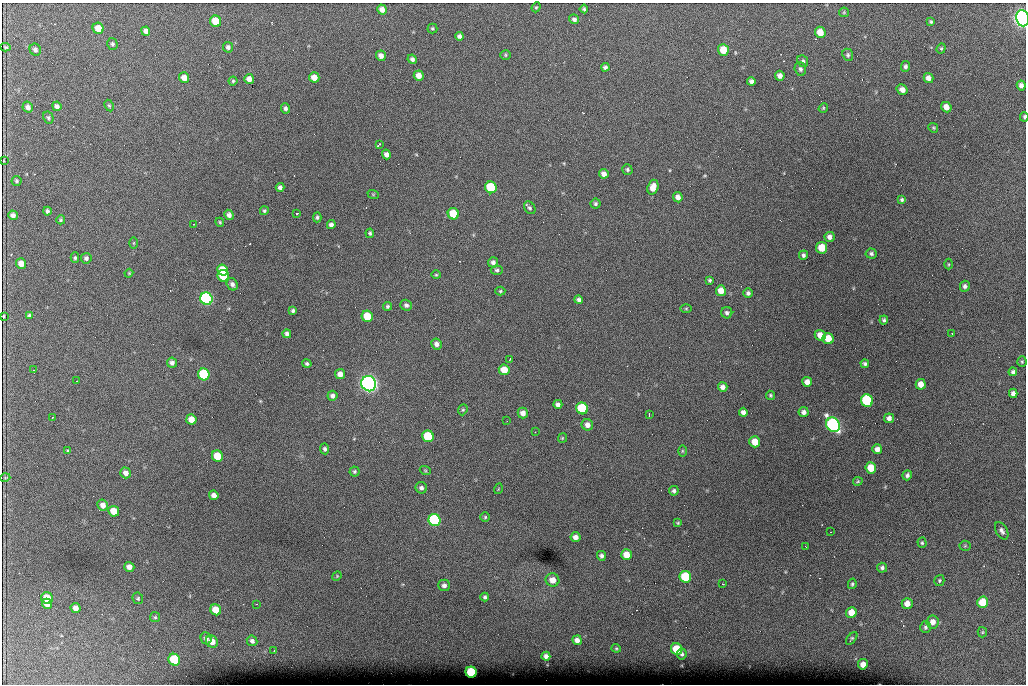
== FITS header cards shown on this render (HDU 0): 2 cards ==
NAXIS1  =                 1024 /fastest changing axis
NAXIS2  =                  682 /next to fastest changing axis

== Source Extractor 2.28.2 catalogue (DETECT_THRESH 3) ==
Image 1024 x 682 px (HDU 0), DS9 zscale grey, 1 PNG px = 1 image px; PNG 1028 x 686 px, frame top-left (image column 1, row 682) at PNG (2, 3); each listed source drawn as its Kron ellipse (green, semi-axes under 4 px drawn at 4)
Background 3700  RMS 40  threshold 120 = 3 sigma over >= 5 px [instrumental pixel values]
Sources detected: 210; all 210 listed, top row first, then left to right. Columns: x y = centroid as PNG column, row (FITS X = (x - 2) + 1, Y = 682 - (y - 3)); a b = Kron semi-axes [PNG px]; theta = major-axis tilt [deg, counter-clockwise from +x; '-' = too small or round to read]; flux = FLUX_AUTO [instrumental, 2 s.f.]
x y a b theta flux
536 7 5 4 - 2.9e+03
382 9 5 4 - 1.5e+04
584 9 4 4 - 4.4e+03
844 12 5 4 - 3.2e+03
1023 18 8 6 -81 1.7e+06
574 19 5 4 - 7.6e+03
216 21 6 5 - 5.9e+04
931 22 4 4 - 3.8e+03
98 28 5 5 - 3.5e+04
432 28 5 5 - 4.1e+03
146 31 5 4 - 1.0e+04
820 32 6 5 - 3.1e+04
459 36 4 4 - 7.8e+03
112 44 6 5 - 5.6e+03
6 47 5 4 - 3.3e+03
228 47 5 5 - 7.4e+03
941 48 5 4 - 3.4e+03
35 50 6 5 - 7.7e+03
723 50 6 5 - 4.4e+04
506 55 5 4 - 3.3e+03
848 55 6 5 - 5.2e+03
381 56 5 4 - 1.3e+04
412 59 5 4 - 7.2e+03
803 61 6 5 - 5.6e+03
905 66 5 4 - 6.2e+03
605 67 4 4 - 6.6e+03
800 69 7 5 -74 7.5e+03
419 76 5 5 - 2.0e+04
780 76 5 4 - 1.2e+04
314 77 5 5 - 2.4e+04
184 78 5 5 - 2.2e+04
928 78 5 5 - 1.4e+04
249 79 5 5 - 1.5e+04
233 81 4 4 - 3.8e+03
751 81 4 4 - 8.3e+03
1021 85 5 4 - 9.7e+03
902 89 5 5 - 1.3e+04
109 105 6 4 -62 3.8e+03
57 106 5 4 - 1.0e+04
28 107 5 5 - 1.2e+04
946 107 5 5 - 2.0e+04
286 108 5 4 - 6.4e+03
823 108 5 4 - 3.2e+03
48 117 6 5 - 4.8e+03
1024 117 5 3 - 4.3e+03
933 128 5 4 - 3.2e+03
380 144 4 2 - 7.6e+03
386 154 5 4 - 1.2e+04
4 161 3 2 - 1.7e+03
627 169 5 5 - 4.9e+03
604 174 5 4 - 1.3e+04
16 181 5 5 - 4.7e+03
280 187 4 4 - 8.2e+03
491 187 6 5 - 1.8e+05
653 187 7 5 73 2.4e+04
373 194 6 3 -19 2.1e+03
678 197 5 4 - 1.2e+04
902 200 4 4 - 4.8e+03
596 204 5 5 - 5.0e+03
530 208 7 5 -54 5.2e+03
47 211 4 3 - 5.6e+03
264 211 4 4 - 4.0e+03
297 214 4 3 - 6.6e+03
453 214 6 5 - 8.3e+04
13 215 5 4 - 1.1e+04
229 215 5 4 - 1.1e+04
317 217 5 4 - 4.7e+03
61 220 4 4 - 4.1e+03
220 222 4 4 - 3.2e+03
194 224 3 2 - 4.5e+03
331 225 4 4 - 8.6e+03
370 233 4 4 - 4.6e+03
830 237 5 5 - 1.2e+04
134 243 5 3 - 2.5e+03
822 248 5 5 - 4.9e+04
871 254 6 5 - 6.0e+03
803 255 5 4 - 5.8e+03
75 258 5 4 - 4.4e+03
86 258 5 5 - 6.2e+03
493 262 5 5 - 9.1e+03
21 263 5 5 - 2.4e+04
949 264 5 3 - 2.6e+03
223 270 6 5 - 5.2e+04
497 270 6 4 -2 5.0e+03
129 273 4 3 - 2.4e+03
436 275 4 4 - 3.2e+03
223 276 6 5 - 1.1e+05
710 280 3 3 - 3.9e+03
232 284 6 5 - 9.1e+03
965 286 5 5 - 7.4e+03
500 291 5 4 - 3.3e+03
721 291 5 5 - 2.6e+04
748 293 5 4 - 6.7e+03
206 299 6 6 - 6.9e+05
579 300 4 4 - 7.1e+03
406 305 6 5 - 6.4e+03
387 306 4 4 - 4.6e+03
686 308 6 4 1 3.3e+03
293 311 3 3 - 5.4e+03
727 313 5 5 - 5.8e+03
3 316 3 2 - 2.8e+03
29 316 4 4 - 4.6e+03
367 316 6 5 - 7.8e+04
884 320 4 3 - 4.5e+03
287 334 4 4 - 6.9e+03
952 334 3 3 - 2.8e+03
820 335 6 5 - 2.6e+04
828 339 6 5 - 5.3e+04
436 344 5 5 - 1.1e+04
509 360 4 2 - 2.4e+03
1022 362 5 4 - 3.1e+03
172 363 5 5 - 8.8e+03
307 363 5 4 - 5.1e+03
865 364 4 3 - 5.5e+03
33 370 3 2 - 2.2e+03
504 370 5 5 - 4.2e+04
1013 372 4 4 - 6.5e+03
204 374 6 5 - 2.1e+05
340 374 5 5 - 1.7e+04
76 381 2 2 - 1.6e+03
807 382 5 5 - 1.6e+04
369 384 8 7 - 1.5e+06
921 384 5 5 - 2.1e+04
723 387 5 4 - 1.2e+04
1013 393 4 4 - 8.9e+03
770 395 5 4 - 3.9e+03
332 396 5 5 - 9.1e+03
867 401 6 6 - 2.5e+05
558 404 4 4 - 9.3e+03
582 408 6 5 - 2.1e+05
463 410 6 4 68 3.7e+03
743 412 4 4 - 1.0e+04
804 412 5 5 - 1.0e+04
523 413 5 5 - 1.5e+04
649 414 3 2 - 2.7e+03
52 417 3 2 - 3.6e+03
889 418 5 4 - 1.1e+04
191 419 5 5 - 2.7e+04
507 421 2 2 - 1.3e+03
587 425 6 5 - 1.4e+04
833 425 7 6 - 9.2e+05
535 432 3 2 - 2.9e+03
428 436 6 5 - 1.4e+05
562 438 5 4 - 2.9e+03
755 442 5 5 - 4.0e+04
325 449 5 4 - 6.1e+03
877 449 5 5 - 1.4e+04
68 451 4 3 - 3.9e+03
682 451 5 3 - 2.9e+03
217 456 5 5 - 6.2e+04
871 468 5 5 - 5.0e+04
425 470 5 3 - 2.8e+03
354 471 5 5 - 4.5e+03
126 473 5 5 - 1.5e+04
907 475 5 4 - 7.5e+03
5 478 5 3 - 2.4e+03
858 481 5 4 - 3.0e+03
421 488 6 5 - 7.0e+03
498 489 5 3 - 2.1e+03
674 491 5 4 - 5.9e+03
214 495 5 4 - 1.4e+04
103 505 5 5 - 1.6e+04
114 511 5 5 - 4.2e+04
485 517 5 4 - 3.7e+03
434 520 6 6 - 4.3e+05
678 523 4 3 - 2.7e+03
1002 531 9 5 -60 9.3e+03
831 532 2 2 - 1.8e+03
575 537 5 5 - 1.4e+04
922 543 5 4 - 4.2e+03
965 546 5 5 - 3.3e+03
806 547 3 2 - 1.5e+03
627 555 5 5 - 3.2e+04
601 556 5 4 - 7.2e+03
129 567 5 5 - 1.6e+04
882 568 5 5 - 6.1e+03
337 576 5 4 - 2.5e+03
685 577 6 5 - 1.5e+05
552 580 7 6 - 2.5e+04
939 580 5 5 - 3.9e+03
723 584 3 2 - 1.5e+03
852 584 5 4 - 4.2e+03
444 585 6 6 - 8.8e+03
485 597 4 3 - 5.4e+03
47 598 6 5 - 4.9e+04
138 598 6 5 - 4.0e+03
983 602 6 5 - 7.9e+04
907 603 5 5 - 2.1e+04
47 604 5 5 - 2.8e+04
256 604 2 2 - 1.6e+03
76 608 5 5 - 1.7e+04
216 610 6 5 - 5.0e+04
851 612 5 5 - 3.4e+04
155 617 5 5 - 4.1e+03
933 622 6 6 - 1.9e+04
926 627 6 5 - 5.8e+03
982 632 5 5 - 3.3e+03
206 638 6 5 - 9.8e+03
852 638 7 4 52 4.0e+03
577 640 5 4 - 1.4e+04
252 641 5 5 - 8.0e+03
212 642 6 5 - 2.8e+04
616 648 4 4 - 2.9e+03
677 649 6 5 - 7.2e+04
274 651 3 2 - 2.0e+03
682 654 5 5 - 5.4e+03
546 656 4 4 - 9.0e+03
174 660 6 5 - 1.6e+05
863 664 5 5 - 2.0e+04
471 672 5 5 - 1.5e+05
At the frame edge (FLAGS 8, measured only in part): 3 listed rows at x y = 1023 18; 1024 117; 3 316